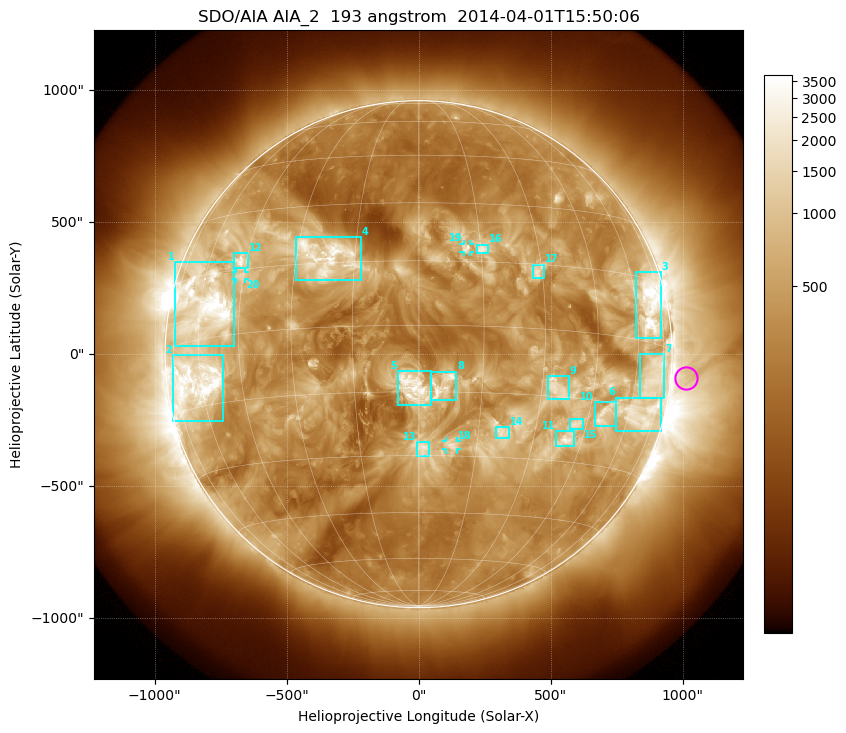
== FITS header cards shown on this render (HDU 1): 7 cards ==
TELESCOP= 'SDO/AIA'
INSTRUME= 'AIA_2'
WAVELNTH=                  193
WAVEUNIT= 'angstrom'
DATE-OBS= '2014-04-01T15:50:06.84'
CTYPE1  = 'HPLN-TAN'
CTYPE2  = 'HPLT-TAN'

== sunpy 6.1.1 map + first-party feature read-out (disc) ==
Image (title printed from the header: SDO/AIA AIA_2  193 angstrom  2014-04-01T15:50:06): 1024 x 1024 px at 2.4 arcsec/px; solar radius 960 arcsec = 400 px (full disc in frame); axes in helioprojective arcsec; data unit not stated in the header (colour bar unlabelled)
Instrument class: DISC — disc imager (sunpy class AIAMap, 193 A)
Bright regions (active regions / flare kernels): reference = the median radial profile (limb darkening/brightening removed); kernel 9 px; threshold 5 sigma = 937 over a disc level ~332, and >= 1.15x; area >= 12 px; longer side >= 10 px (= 24 arcsec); searched inside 0.97 R_sun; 27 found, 20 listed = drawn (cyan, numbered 1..; 3 of them under ~33 arcsec drawn as corner ticks so the feature stays visible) (cap 20 boxes per figure: the strongest are kept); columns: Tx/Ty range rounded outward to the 5 arcsec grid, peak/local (2 s.f.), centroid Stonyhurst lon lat
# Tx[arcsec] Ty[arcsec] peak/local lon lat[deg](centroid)
1 -925..-695 30..350 17 -58 +8
2 -930..-740 -255..-5 16 -62 -9
3 820..920 60..310 12 +67 +8
4 -465..-215 280..445 6.9 -23 +17
5 -80..45 -195..-65 9.1 -1 -14
6 745..920 -290..-165 6.4 +65 -16
7 840..930 -165..0 5.1 +69 -8
8 45..145 -175..-65 7.9 +6 -14
9 490..570 -170..-85 4.8 +34 -13
10 665..750 -275..-180 7 +50 -18
11 520..590 -350..-290 6.7 +40 -25
12 -700..-645 325..385 8.9 -47 +17
13 -5..40 -385..-330 5.6 +1 -28
14 295..345 -320..-275 4.1 +21 -24
15 570..625 -285..-245 4.9 +42 -21
16 220..265 380..415 4.8 +15 +18
17 435..475 285..340 4.9 +29 +13
18 105..145 -360..-325 4.7 +8 -27
19 170..195 385..420 4.7 +11 +18
20 -690..-655 285..310 5.1 -46 +13
Off-limb structures (1.02-1.3 R_sun): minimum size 162 px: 3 found; the strongest spans PA ~220..310 deg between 1.02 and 1.3 R_sun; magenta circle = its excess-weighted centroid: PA ~265 deg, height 1.06 R_sun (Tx ~1010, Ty ~-90 arcsec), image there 2.3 x the reference